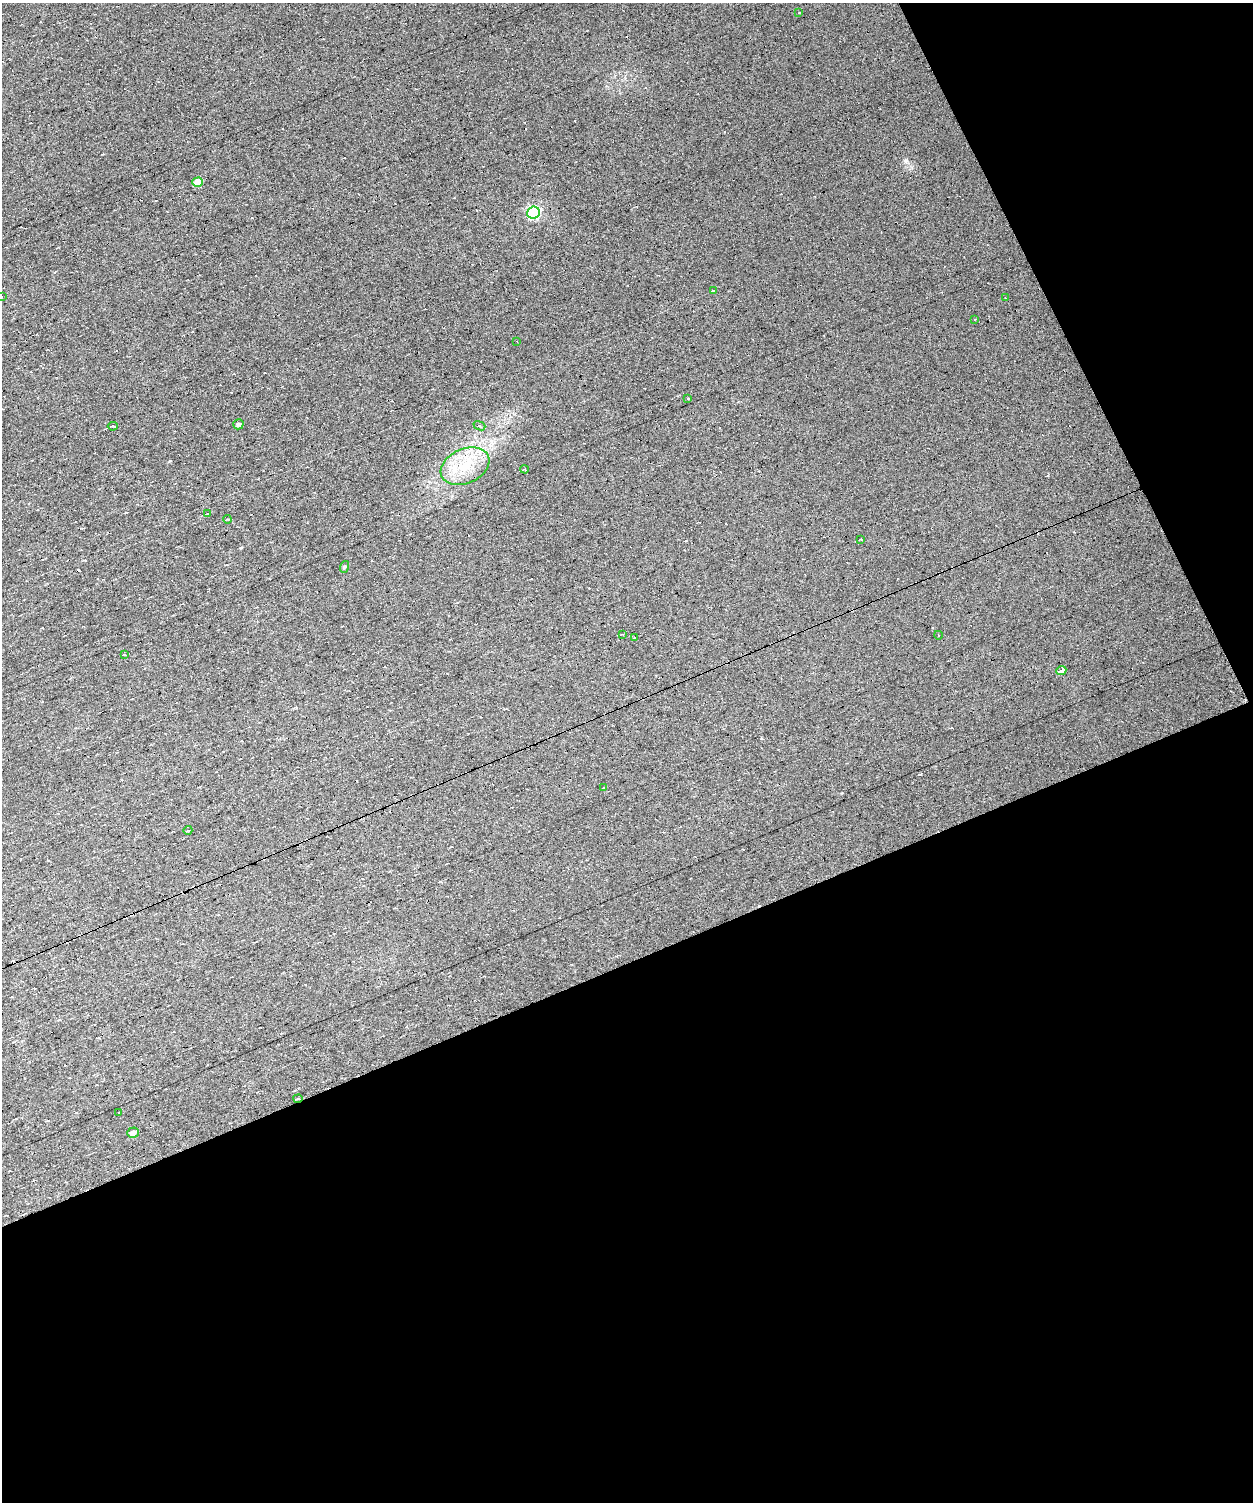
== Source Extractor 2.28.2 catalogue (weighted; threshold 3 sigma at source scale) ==
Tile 9 of 3 x 3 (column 3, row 3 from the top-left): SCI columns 2504-3754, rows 117-1616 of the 3754 x 4701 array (HDU 1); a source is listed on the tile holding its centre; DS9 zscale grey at full resolution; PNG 1255 x 1504 px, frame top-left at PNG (2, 3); each listed source drawn as its Kron ellipse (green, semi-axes under 4 px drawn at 4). Shown black and unused: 43% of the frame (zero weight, under 5 of 9 exposures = <1% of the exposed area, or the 3 px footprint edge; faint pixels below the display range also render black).
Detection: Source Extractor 2.28.2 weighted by HDU 2 'WHT'; one run over the whole footprint, this tile lists its part. Background 0.0119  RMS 0.0071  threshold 0.0291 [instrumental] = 3 sigma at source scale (4.09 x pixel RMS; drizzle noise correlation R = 1.36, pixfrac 0.8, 0.0396/0.0396 arcsec/px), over >= 5 px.
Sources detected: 45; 17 cosmic-ray / hot-pixel residue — neither listed nor drawn; the other 28 listed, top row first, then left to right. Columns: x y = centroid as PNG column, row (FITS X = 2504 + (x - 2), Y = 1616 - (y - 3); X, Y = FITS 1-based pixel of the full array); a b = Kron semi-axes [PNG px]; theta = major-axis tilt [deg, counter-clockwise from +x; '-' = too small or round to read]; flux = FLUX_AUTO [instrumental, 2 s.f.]
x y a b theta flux
799 13 3 2 - 0.92
198 182 5 4 - 11
533 213 6 6 - 94
714 290 3 3 - 3.5
2 296 3 3 - 0.77
1005 298 3 2 - 0.45
975 320 3 2 - 0.5
517 341 2 2 - 0.5
688 399 3 2 - 1.1
238 424 5 4 - 1.4
113 426 5 3 - 1.2
479 426 6 4 -21 0.85
465 466 25 17 23 22
525 469 4 3 - 0.7
207 513 3 3 - 1.1
227 519 4 2 - 0.48
861 539 3 2 - 0.62
344 567 6 3 71 0.75
623 635 3 2 - 0.62
938 635 4 3 - 0.38
634 637 3 3 - 1.6
124 654 4 3 - 0.5
1061 670 5 3 - 600
604 788 3 3 - 0.93
188 830 4 2 - 0.44
298 1098 4 3 - 0.96
119 1113 3 2 - 0.36
133 1133 6 5 - 2.9
Overlapping masked pixels (flux is a lower limit): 1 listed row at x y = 298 1098
Isophote crosses this tile's border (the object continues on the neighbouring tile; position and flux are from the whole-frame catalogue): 1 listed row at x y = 2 296
Unlisted compact peaks at least as high as the median listed source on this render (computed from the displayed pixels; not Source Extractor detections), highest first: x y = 906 160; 241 548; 170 461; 912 167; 491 449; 515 414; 724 132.